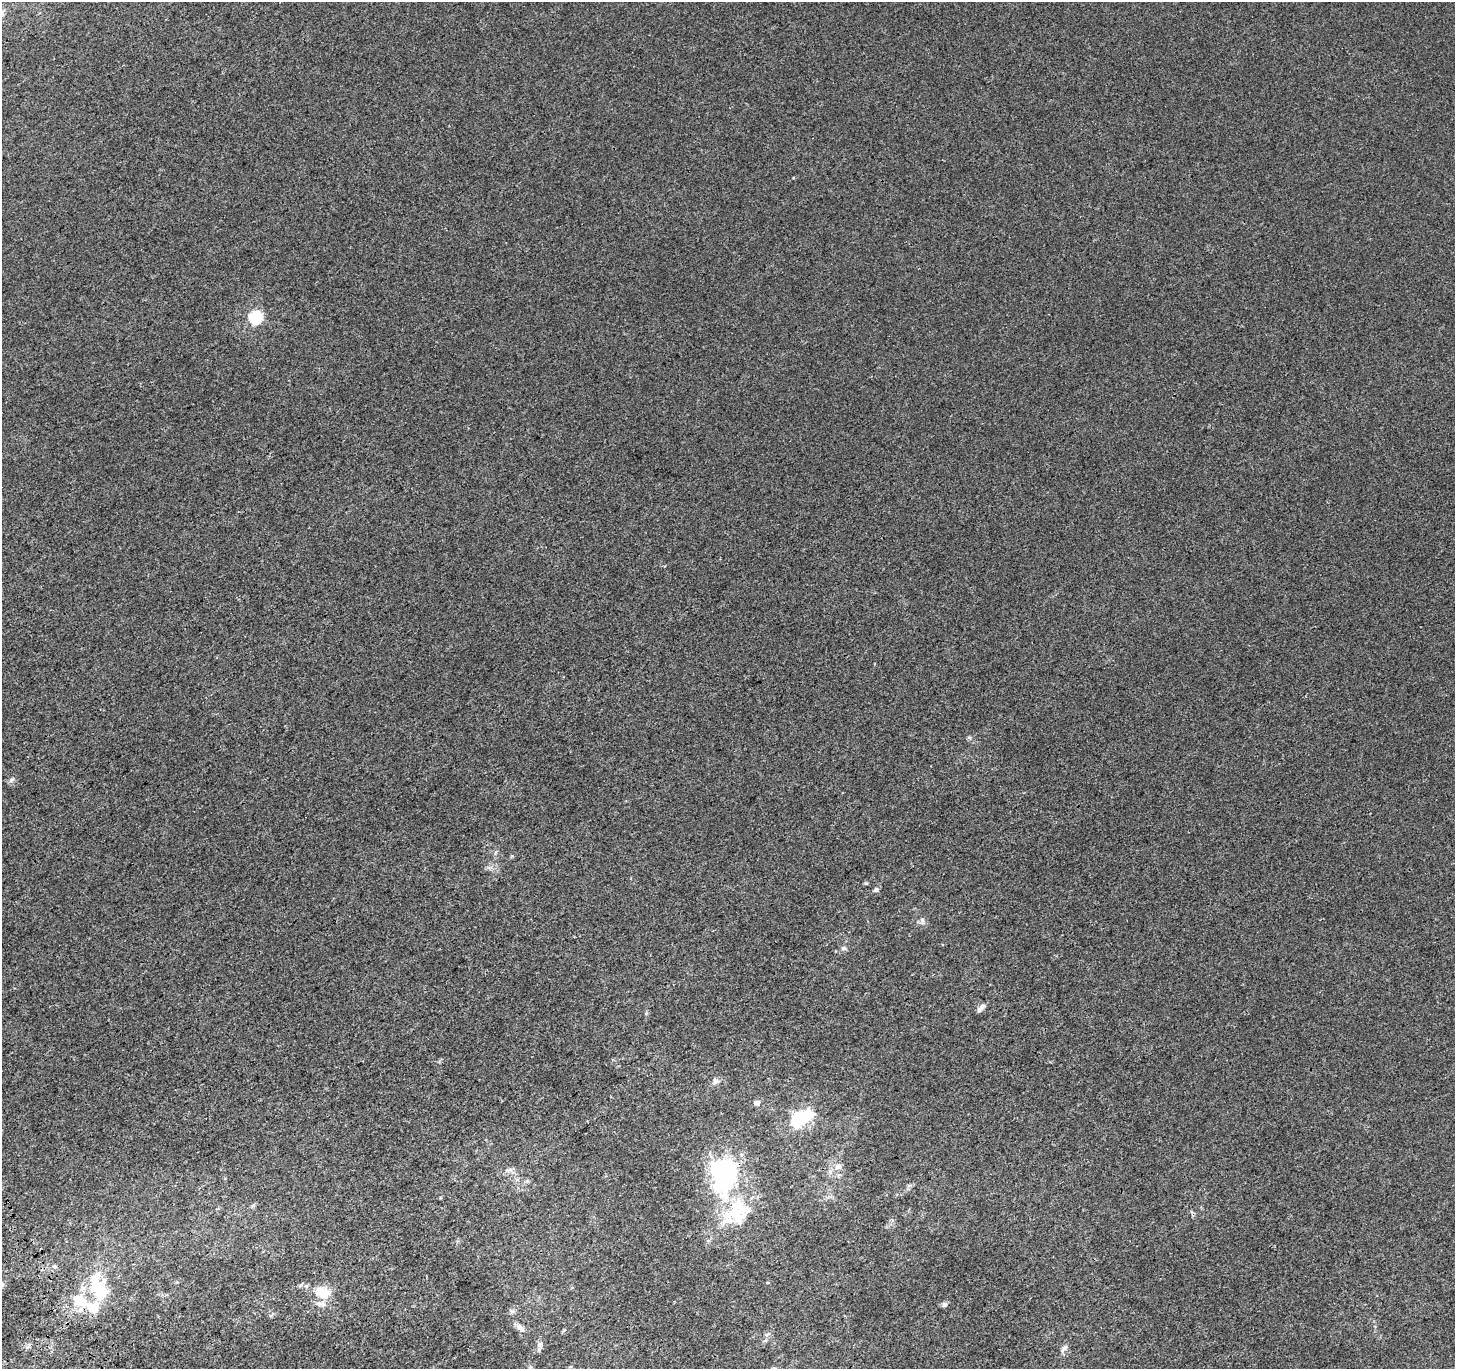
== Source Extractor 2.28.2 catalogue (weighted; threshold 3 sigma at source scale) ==
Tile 7 of 4 x 4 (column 3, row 2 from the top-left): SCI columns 3048-4500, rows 2980-4346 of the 6099 x 6021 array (HDU 1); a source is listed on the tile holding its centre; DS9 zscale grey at full resolution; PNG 1457 x 1371 px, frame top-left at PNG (2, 2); no overlay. Shown black and unused: <1% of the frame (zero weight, under 3 of 4 exposures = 9% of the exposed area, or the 3 px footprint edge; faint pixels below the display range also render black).
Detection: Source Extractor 2.28.2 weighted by HDU 2 'WHT'; one run over the whole footprint, this tile lists its part. Background 0.0015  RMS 0.003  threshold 0.0133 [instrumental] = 3 sigma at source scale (4.5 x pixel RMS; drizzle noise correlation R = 1.50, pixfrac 1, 0.0396/0.0396 arcsec/px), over >= 5 px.
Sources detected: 35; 4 inside a brighter object's white glare — not listed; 5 inside a brighter listed object's ellipse — not listed separately; the other 26 listed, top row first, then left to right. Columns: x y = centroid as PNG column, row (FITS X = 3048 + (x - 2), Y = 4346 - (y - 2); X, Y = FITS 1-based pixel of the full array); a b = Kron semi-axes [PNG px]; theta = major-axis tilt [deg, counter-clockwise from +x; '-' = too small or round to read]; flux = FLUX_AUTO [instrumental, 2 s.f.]
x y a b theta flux
256 317 6 6 - 42
969 737 6 4 -18 0.41
12 780 10 6 45 0.75
495 853 7 4 71 0.47
866 883 6 4 -17 0.3
876 890 7 6 - 0.71
922 920 10 5 -80 0.83
844 948 8 6 -2 0.71
982 1006 11 7 45 1.3
715 1081 10 8 51 1.1
757 1103 9 7 -12 0.98
800 1118 24 13 29 15
838 1166 9 7 -1 1.6
723 1168 26 17 7 30
509 1170 10 6 29 1.1
527 1181 5 5 - 0.48
736 1209 53 28 52 18
94 1284 34 16 81 11
306 1286 6 5 - 0.57
325 1293 18 14 58 4.9
945 1304 7 5 17 0.92
512 1311 7 4 -18 0.59
520 1328 14 7 -51 1.7
767 1334 6 4 19 0.47
540 1344 8 8 - 0.99
1064 1348 13 6 51 1.2
Overlapping masked pixels (flux is a lower limit): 1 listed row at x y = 723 1168
Unlisted compact peaks at least as high as the median listed source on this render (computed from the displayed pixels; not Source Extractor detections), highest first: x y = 646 1013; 793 178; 27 1347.